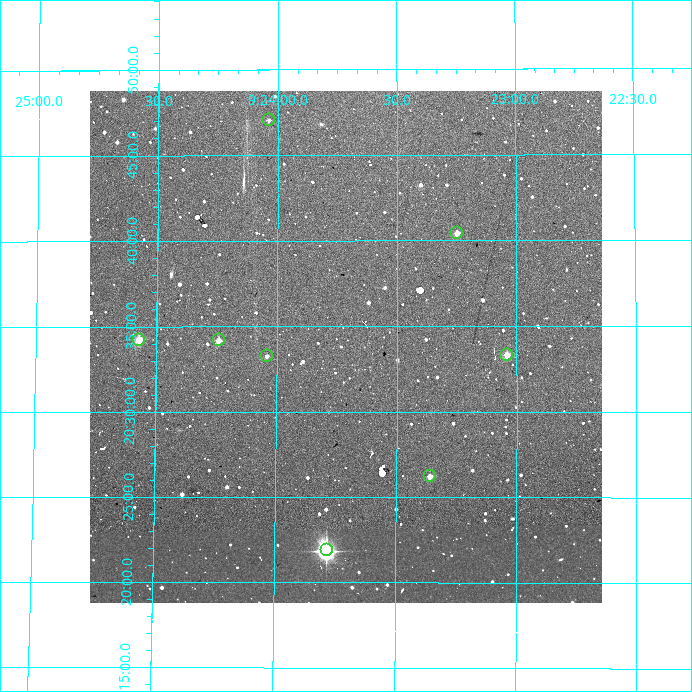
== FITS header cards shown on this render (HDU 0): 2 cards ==
NAXIS1  =                  512
NAXIS2  =                  512

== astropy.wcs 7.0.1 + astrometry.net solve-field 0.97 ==
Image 512 x 512 px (HDU 0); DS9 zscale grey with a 90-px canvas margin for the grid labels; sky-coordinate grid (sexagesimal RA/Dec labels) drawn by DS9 from the SOLVED WCS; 8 Tycho-2 reference stars matched to detected sources circled (green)
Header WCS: RA---TAN/DEC--TAN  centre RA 09:23:43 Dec +20:34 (140.93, +20.56 deg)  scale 3.52 arcsec/px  FOV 30.0' x 30.0'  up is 0 deg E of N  parity normal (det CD < 0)
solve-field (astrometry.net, Tycho-2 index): VERIFIED the header's WCS against the Tycho-2 star catalogue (verified at 2 index scales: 8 matches each, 0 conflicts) and refined it, rather than solving blind
Solved WCS: RA---TAN-SIP/DEC--TAN-SIP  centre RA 09:23:43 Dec +20:34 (140.93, +20.56 deg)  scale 3.51 arcsec/px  FOV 30.0' x 29.9'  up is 0 deg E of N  parity normal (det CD < 0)
The solver's refit moves the header's centre by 2.9 arcsec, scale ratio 0.9987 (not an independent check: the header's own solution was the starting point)
Tycho-2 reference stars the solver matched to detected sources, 8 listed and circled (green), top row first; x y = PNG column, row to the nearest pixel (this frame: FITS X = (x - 90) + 1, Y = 512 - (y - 91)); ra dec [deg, ICRS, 3 dp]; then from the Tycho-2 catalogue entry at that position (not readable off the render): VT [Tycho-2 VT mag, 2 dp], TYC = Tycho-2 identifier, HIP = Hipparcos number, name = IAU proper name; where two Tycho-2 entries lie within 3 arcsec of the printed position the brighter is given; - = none
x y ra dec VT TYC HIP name
269 120 141.009 +20.784 12.22 1408-835-1 - -
457 233 140.812 +20.674 11.69 1408-542-1 - -
139 340 141.143 +20.571 10.24 1408-1691-1 - -
219 340 141.060 +20.570 11.28 1408-1628-1 - -
507 355 140.760 +20.555 11.23 1408-576-1 - -
267 356 141.011 +20.554 12.62 1408-1026-1 - -
430 476 140.840 +20.437 11.66 1408-169-1 - -
327 550 140.946 +20.364 7.79 1408-143-1 46076 -